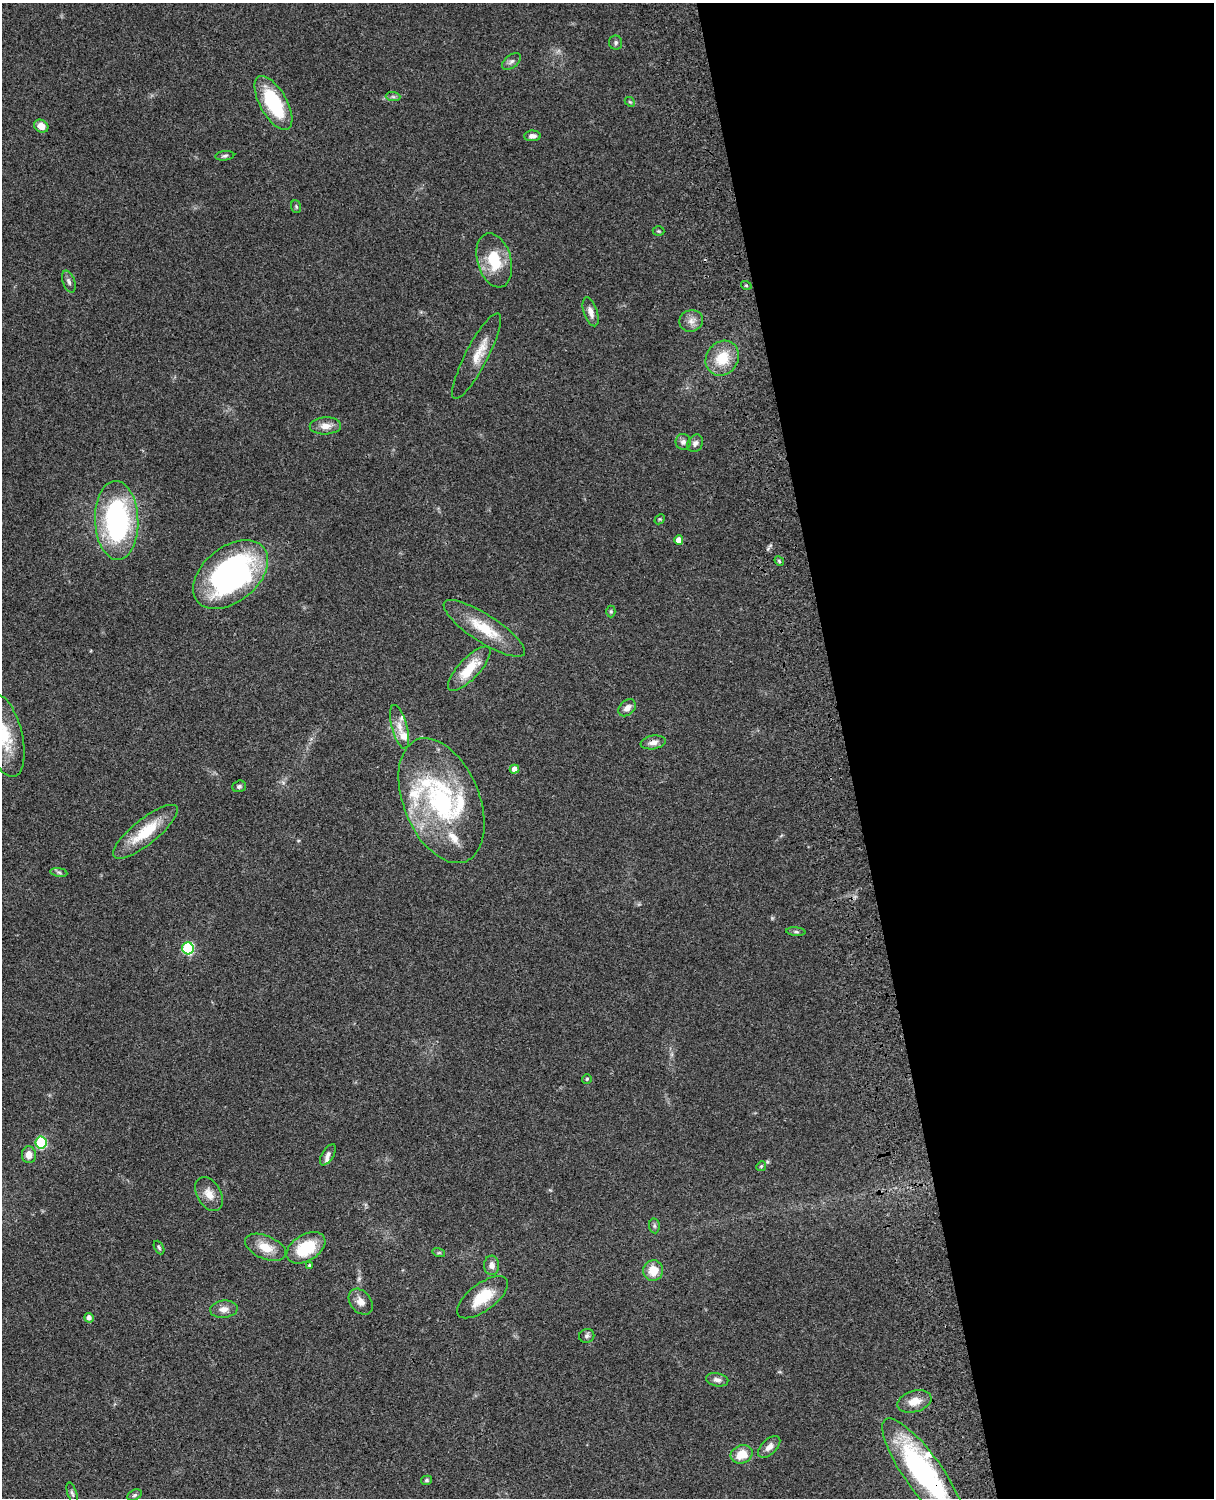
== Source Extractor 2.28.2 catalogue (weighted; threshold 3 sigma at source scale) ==
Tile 8 of 4 x 3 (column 4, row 2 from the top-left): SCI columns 3757-4968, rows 1772-3267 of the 5086 x 4925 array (HDU 1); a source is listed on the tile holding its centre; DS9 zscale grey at full resolution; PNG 1216 x 1500 px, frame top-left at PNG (2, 3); each listed source drawn as its Kron ellipse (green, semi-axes under 4 px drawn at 4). Shown black and unused: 30% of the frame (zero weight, under 3 of 4 exposures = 6% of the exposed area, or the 3 px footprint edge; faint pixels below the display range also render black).
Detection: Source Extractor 2.28.2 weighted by HDU 2 'WHT'; one run over the whole footprint, this tile lists its part. Background 0.0994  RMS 0.0064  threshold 0.0289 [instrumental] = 3 sigma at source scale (4.5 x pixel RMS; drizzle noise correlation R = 1.50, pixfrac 1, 0.05/0.05 arcsec/px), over >= 5 px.
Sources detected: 74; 8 inside a brighter listed object's ellipse — not listed separately; the other 66 listed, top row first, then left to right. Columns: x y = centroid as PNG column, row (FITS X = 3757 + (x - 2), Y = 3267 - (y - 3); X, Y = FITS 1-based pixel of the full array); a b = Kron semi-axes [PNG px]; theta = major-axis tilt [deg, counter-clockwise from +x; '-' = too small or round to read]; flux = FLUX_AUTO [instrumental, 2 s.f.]
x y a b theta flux
616 43 7 6 - 1.5
511 61 11 6 37 2.1
393 97 7 4 -1 1.4
630 102 6 4 -42 0.85
273 103 30 13 -60 40
41 126 7 6 - 5.9
532 136 8 5 2 3
225 156 9 4 6 1.4
296 207 6 5 - 0.92
659 231 6 5 - 0.83
494 260 27 17 -74 23
69 282 11 6 -69 2.1
746 285 5 3 - 0.68
591 312 15 7 -71 4
691 321 12 10 20 4.4
477 356 48 11 62 12
722 358 18 15 54 18
325 426 15 8 2 5.7
683 442 8 7 - 2.3
695 443 9 7 58 2.3
660 519 6 4 42 0.83
117 520 39 21 -88 110
679 540 4 4 - 4.7
779 561 5 4 - 0.87
231 574 43 27 39 150
611 611 6 4 -90 0.93
484 628 47 14 -33 23
469 669 29 10 47 18
627 708 10 7 43 4
400 727 23 7 -75 6.7
4 736 42 18 -76 28
653 742 12 6 9 3.6
514 769 5 4 - 3.7
239 786 7 5 18 1.6
441 801 66 38 -68 100
145 832 40 12 39 24
59 872 8 4 -9 1.3
796 932 9 4 -5 1.3
188 948 6 6 - 55
587 1079 5 5 - 0.92
41 1142 6 5 - 46
29 1155 8 7 - 5.4
328 1155 12 6 58 2.3
761 1166 5 4 - 0.84
209 1194 18 12 -58 7.1
654 1226 7 5 -83 1.3
159 1247 7 4 -63 1
265 1247 22 11 -23 11
306 1248 21 13 31 26
439 1253 6 4 -17 0.92
309 1265 4 3 - 0.66
492 1265 9 7 -87 3.7
653 1271 10 10 - 10
483 1297 30 13 37 18
361 1302 14 10 -51 4.8
224 1309 14 8 5 4.7
89 1318 5 5 - 2.7
587 1336 8 7 - 1.7
717 1380 11 6 -11 2.6
914 1401 17 10 17 8.1
769 1447 13 7 44 3.7
742 1454 11 9 24 10
923 1473 65 18 -54 120
427 1480 6 4 16 0.99
72 1493 11 4 -71 1.6
135 1495 7 5 27 1.3
Overlapping masked pixels (flux is a lower limit): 1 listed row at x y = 923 1473
Isophote crosses this tile's border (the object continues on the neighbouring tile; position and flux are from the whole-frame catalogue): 2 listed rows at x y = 4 736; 923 1473